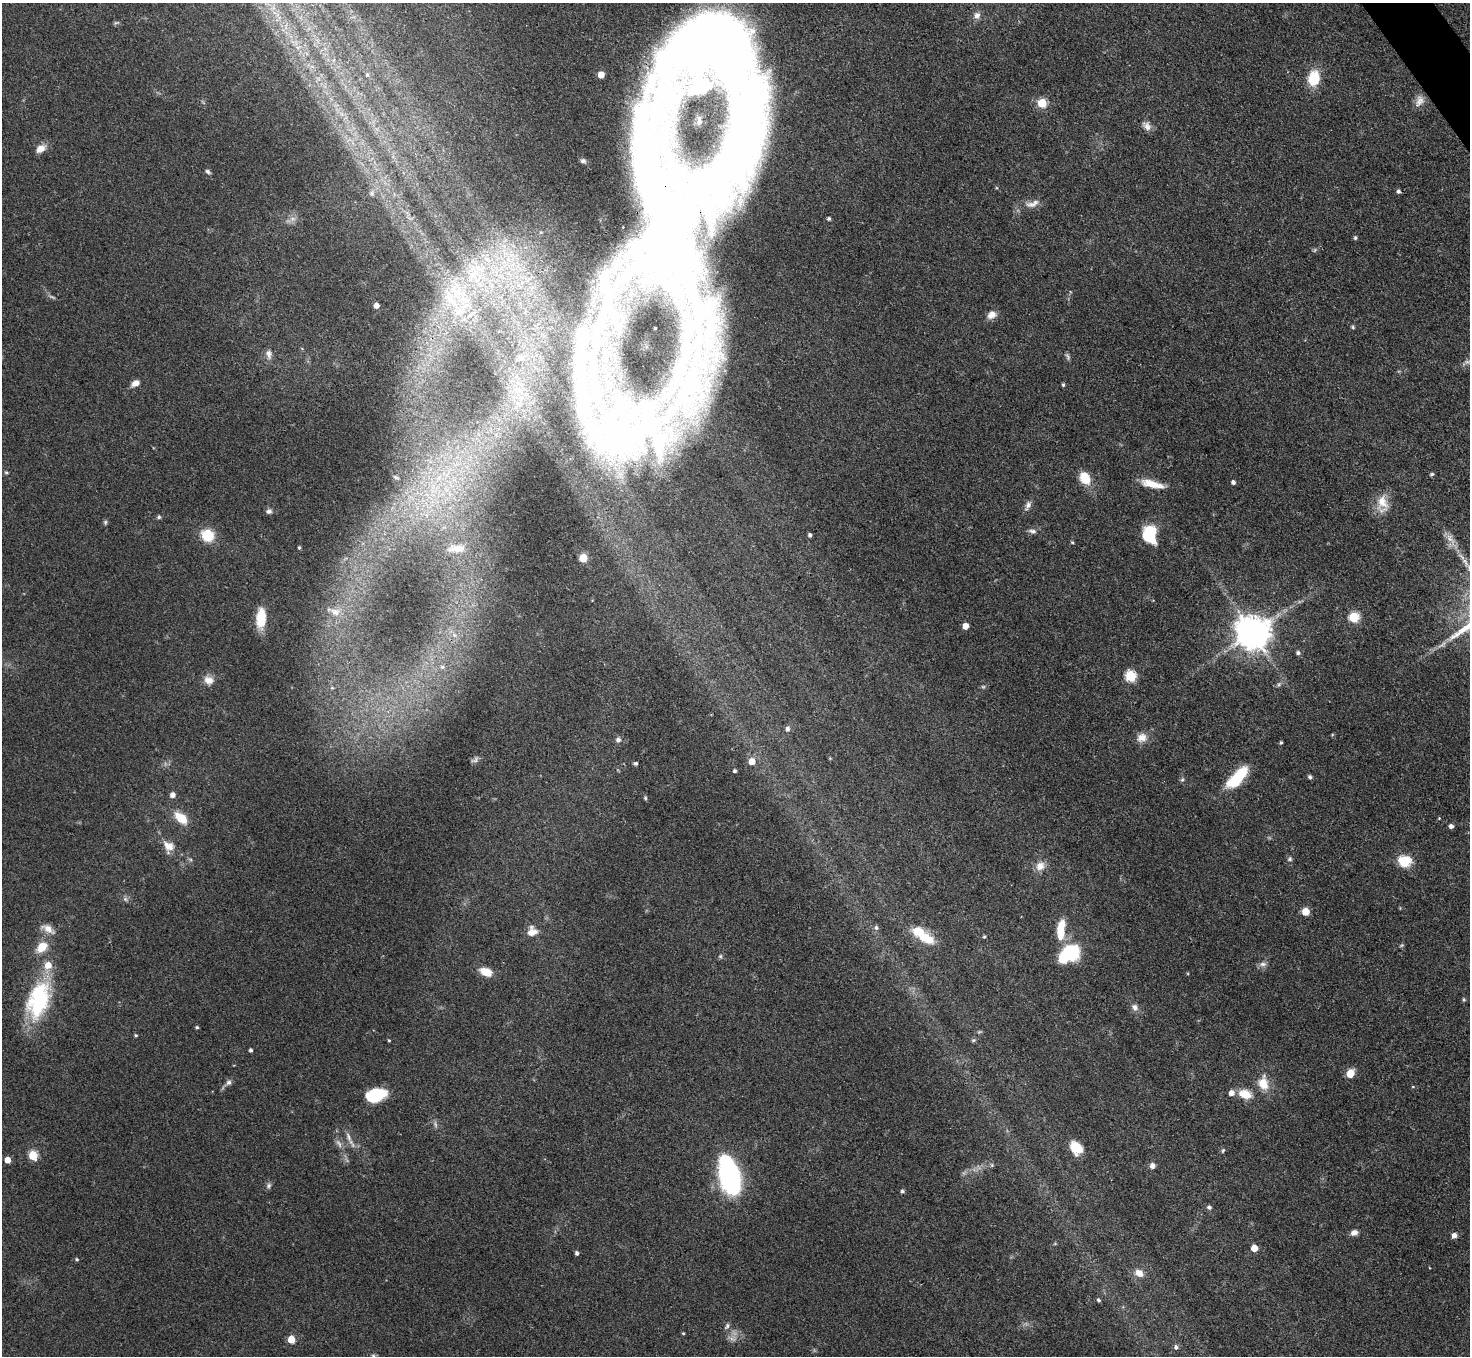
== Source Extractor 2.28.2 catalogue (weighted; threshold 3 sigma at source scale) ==
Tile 10 of 4 x 4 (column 2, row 3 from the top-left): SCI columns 1472-2939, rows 1651-3004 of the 5879 x 5872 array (HDU 1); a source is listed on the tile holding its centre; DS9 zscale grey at full resolution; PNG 1472 x 1358 px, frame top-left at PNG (2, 3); no overlay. Shown black and unused: <1% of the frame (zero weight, under 3 of 4 exposures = <1% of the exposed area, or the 3 px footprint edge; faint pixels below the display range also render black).
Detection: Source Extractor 2.28.2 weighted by HDU 2 'WHT'; one run over the whole footprint, this tile lists its part. Background 0.0683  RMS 0.0056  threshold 0.0252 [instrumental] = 3 sigma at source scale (4.5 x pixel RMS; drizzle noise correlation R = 1.50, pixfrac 1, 0.05/0.05 arcsec/px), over >= 5 px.
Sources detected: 166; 10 too faint to see at this stretch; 7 inside a brighter object's white glare — not listed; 12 inside a brighter listed object's ellipse — not listed separately; the other 137 listed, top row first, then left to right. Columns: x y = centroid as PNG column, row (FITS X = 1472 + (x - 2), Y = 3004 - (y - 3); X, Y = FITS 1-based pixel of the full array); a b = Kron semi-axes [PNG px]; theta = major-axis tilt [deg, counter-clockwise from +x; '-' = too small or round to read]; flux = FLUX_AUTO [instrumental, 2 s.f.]
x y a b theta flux
977 15 9 8 - 2.7
116 22 6 4 20 0.83
712 51 105 87 -2 450
367 75 5 4 - 0.88
601 75 5 5 - 7.9
1313 78 13 10 79 20
1419 101 17 10 68 4.3
1042 103 5 5 - 26
1147 126 13 9 -51 3.5
641 147 143 32 -89 97
41 149 14 9 33 4.6
583 161 9 7 -23 2.2
208 172 7 4 -35 1.2
1398 191 5 5 - 1.3
372 194 6 5 - 1.1
1032 204 22 8 19 5.1
829 218 4 4 - 1.2
541 232 5 5 - 0.75
1355 238 5 4 - 1
670 241 66 55 -27 110
1315 250 6 4 70 0.74
505 253 19 10 -71 12
511 264 21 12 12 17
474 274 49 33 -63 70
608 300 41 13 76 19
376 306 4 4 - 3.6
991 315 11 8 31 4.5
711 326 58 33 66 69
1353 327 5 4 - 0.83
269 354 13 8 -81 3.1
520 358 11 8 -23 3.5
136 383 9 6 27 4.1
1063 385 4 3 - 0.88
518 391 20 13 -14 13
685 395 65 32 80 82
615 437 97 62 -22 140
6 472 5 5 - 0.79
1432 474 5 4 - 0.91
396 477 7 4 -21 0.98
439 478 8 5 56 2.1
1085 478 12 9 -60 14
1233 482 4 4 - 1.8
1154 484 29 9 -15 9.6
1383 503 26 15 -85 10
1028 505 10 7 65 2.5
269 511 7 6 - 1.8
159 517 5 4 - 1.1
105 522 6 5 - 0.94
1032 531 11 5 -9 1.9
1149 534 14 11 -88 34
207 535 11 10 - 19
810 535 4 4 - 1.4
1450 539 22 8 -58 5.9
1072 542 4 4 - 0.67
299 547 4 3 - 0.81
456 548 28 12 5 10
583 558 5 5 - 19
335 612 14 10 -14 5.1
1354 617 6 5 - 38
261 618 27 12 87 13
965 626 5 4 - 6.3
1252 633 10 10 - 1300
1298 653 6 5 - 1.3
442 667 7 6 - 1.5
1131 676 6 6 - 45
209 680 13 11 -29 5.2
1279 684 6 4 72 0.93
332 688 5 5 - 0.88
787 729 5 5 - 2.1
1142 738 14 11 18 5.5
618 740 6 6 - 2.1
1281 742 4 3 - 0.82
752 761 5 5 - 7.7
636 763 4 4 - 0.96
734 771 3 3 - 1.1
1238 777 26 10 47 30
1310 777 5 4 - 1.3
1182 780 6 4 41 0.87
173 795 5 5 - 3.4
645 798 5 4 - 0.75
181 818 17 9 -43 11
1451 826 5 4 - 2.1
168 846 16 12 -35 6.4
1290 859 7 6 - 1.2
1405 861 15 13 -9 13
1040 866 12 11 - 5.2
125 899 6 6 - 1.4
1306 912 5 5 - 13
876 928 6 6 - 1.5
48 929 18 9 -29 5.3
1061 929 24 9 84 13
532 931 13 12 - 6
984 937 4 4 - 0.76
926 938 24 13 -25 13
1401 945 6 4 45 0.67
42 947 13 9 45 10
1069 954 20 13 35 42
720 956 6 5 - 0.89
1263 964 11 6 5 2.2
486 972 12 8 -22 9.6
38 1000 45 24 73 54
1464 1000 6 4 -83 0.76
1135 1007 9 8 - 2.7
197 1027 4 4 - 0.83
136 1035 4 4 - 0.78
389 1040 4 3 - 0.66
973 1040 6 4 1 0.78
251 1050 4 3 - 1.3
1350 1073 6 5 - 14
229 1082 8 7 - 1.8
1263 1083 15 11 -78 10
1413 1087 4 3 - 0.45
1245 1094 17 10 -17 8.2
376 1095 20 12 15 23
348 1137 15 6 -67 3.3
1076 1148 17 12 -53 10
1223 1150 7 4 63 0.8
33 1155 5 5 - 29
7 1160 5 4 - 6.7
992 1165 6 5 - 0.93
1152 1165 7 7 - 2.4
730 1176 33 15 -77 120
269 1186 8 6 48 1.5
902 1191 5 4 - 1.2
1209 1207 7 6 - 1.4
1354 1233 9 7 20 2.7
1454 1235 5 5 - 3.4
1254 1248 5 5 - 8.8
577 1253 5 4 - 1.4
76 1259 4 4 - 0.86
1139 1273 10 8 -26 5.3
1098 1300 5 4 - 1.1
727 1326 9 5 55 1.4
683 1333 4 3 - 0.58
291 1339 5 5 - 15
1176 1347 6 5 - 1.6
373 1356 8 6 -78 1.7
Overlapping masked pixels (flux is a lower limit): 2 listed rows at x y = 712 51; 641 147
Isophote crosses this tile's border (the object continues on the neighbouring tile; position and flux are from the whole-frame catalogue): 2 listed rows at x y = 712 51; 373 1356